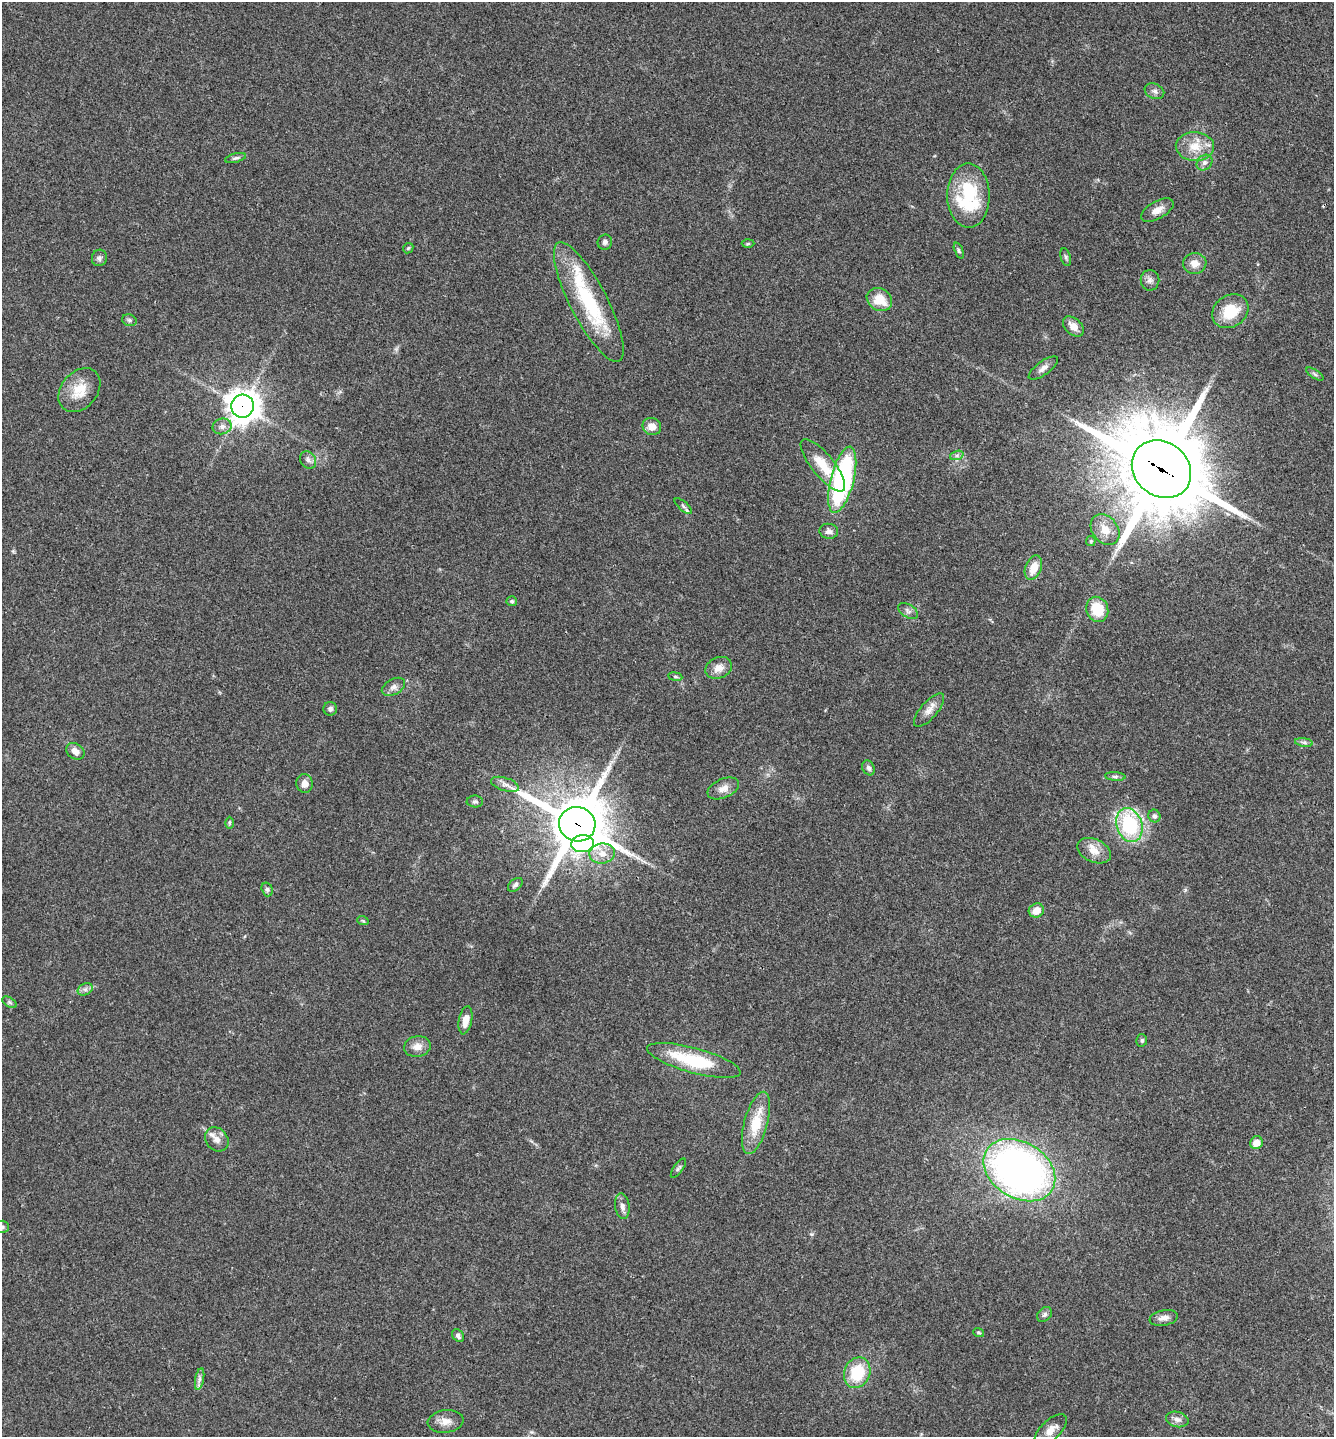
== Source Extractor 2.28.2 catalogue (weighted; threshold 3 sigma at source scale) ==
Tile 6 of 4 x 4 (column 2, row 2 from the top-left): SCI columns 1480-2811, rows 2878-4312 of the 5761 x 5752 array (HDU 1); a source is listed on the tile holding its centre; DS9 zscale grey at full resolution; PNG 1336 x 1439 px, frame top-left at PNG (2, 2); each listed source drawn as its Kron ellipse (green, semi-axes under 4 px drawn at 4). Shown black and unused: <1% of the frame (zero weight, under 3 of 4 exposures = <1% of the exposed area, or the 3 px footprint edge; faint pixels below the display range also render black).
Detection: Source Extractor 2.28.2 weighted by HDU 2 'WHT'; one run over the whole footprint, this tile lists its part. Background 0.0754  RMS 0.0059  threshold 0.0265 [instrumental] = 3 sigma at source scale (4.5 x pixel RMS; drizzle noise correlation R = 1.50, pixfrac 1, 0.05/0.05 arcsec/px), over >= 5 px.
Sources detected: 85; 1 inside a brighter listed object's ellipse — not listed separately; the other 84 listed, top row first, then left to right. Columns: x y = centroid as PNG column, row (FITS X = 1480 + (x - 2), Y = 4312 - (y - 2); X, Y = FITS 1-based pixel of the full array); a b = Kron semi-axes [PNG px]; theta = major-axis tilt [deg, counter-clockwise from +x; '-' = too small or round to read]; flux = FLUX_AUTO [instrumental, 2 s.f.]
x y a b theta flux
1154 91 10 7 -22 2.2
1195 146 19 14 -4 11
236 158 11 4 15 1.4
1204 163 9 7 45 2.3
968 196 32 21 -89 44
1157 210 18 8 29 5.1
605 242 8 7 - 1.9
748 244 6 4 2 0.8
408 248 6 4 43 0.85
959 250 8 4 -68 1.1
1066 257 9 5 -77 1.2
99 258 8 7 - 1.9
1195 263 12 10 8 5.5
1150 280 10 9 - 2.6
879 300 13 11 -32 12
589 302 66 18 -63 55
1230 311 19 15 36 19
129 320 7 5 -16 1.3
1073 326 12 8 -42 5.6
1043 368 17 6 36 3.2
1315 374 10 4 -34 1.3
79 390 24 18 49 13
242 406 11 11 - 860
222 426 9 8 - 3
652 426 9 8 - 5.4
957 455 7 4 19 1.3
308 460 9 7 -53 2.5
823 465 32 11 -51 14
1161 469 31 27 -40 8400
842 480 34 11 76 100
683 506 11 4 -41 1.5
1105 530 17 12 -52 8
829 531 9 7 -5 2.8
1091 541 5 4 - 0.72
1033 568 13 8 69 9.2
512 601 5 5 - 1.1
1097 609 13 11 -68 17
908 611 11 6 -32 2.2
719 668 14 10 25 5.6
675 677 7 3 -9 0.78
393 687 12 7 29 2.8
330 709 7 6 - 1.7
929 710 21 8 50 5.1
1304 742 9 4 -9 1.5
75 751 10 7 -33 4
868 768 8 6 -64 1.9
1115 776 10 4 -4 1.4
305 783 9 8 - 3.8
505 784 14 6 -17 3.2
723 788 17 9 23 4.9
475 801 8 6 0 1.4
1154 816 6 6 - 1.7
229 823 6 4 -90 0.76
577 824 18 17 - 3800
1129 825 17 12 -72 45
582 844 11 8 7 56
1094 851 18 11 -25 6.9
602 853 13 10 8 6.2
515 885 8 5 39 1.7
267 889 7 5 -74 1.3
1036 910 8 6 26 6.6
363 921 6 3 -19 0.68
85 989 8 5 29 1.9
9 1002 8 4 -32 1.1
465 1020 14 6 79 6.4
1142 1040 6 5 - 1.1
417 1047 13 10 10 5.2
694 1060 48 12 -15 36
756 1123 32 11 75 18
217 1139 13 10 -50 4.1
1256 1143 7 6 - 6.1
678 1168 11 4 54 1.3
1019 1170 38 28 -31 300
622 1206 13 7 -83 2.9
2 1227 7 6 - 1.4
1045 1314 8 6 46 1.8
1164 1318 14 7 11 3.8
979 1333 5 4 - 0.77
458 1336 7 5 -56 1.6
857 1373 16 13 68 23
200 1379 11 4 79 2.2
1177 1419 11 7 -14 3.1
446 1421 18 11 7 5.8
1051 1430 20 9 44 6.9
Overlapping masked pixels (flux is a lower limit): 4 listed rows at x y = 242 406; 1161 469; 577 824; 1129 825
Isophote crosses this tile's border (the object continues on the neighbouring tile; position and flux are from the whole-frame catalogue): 1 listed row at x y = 2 1227